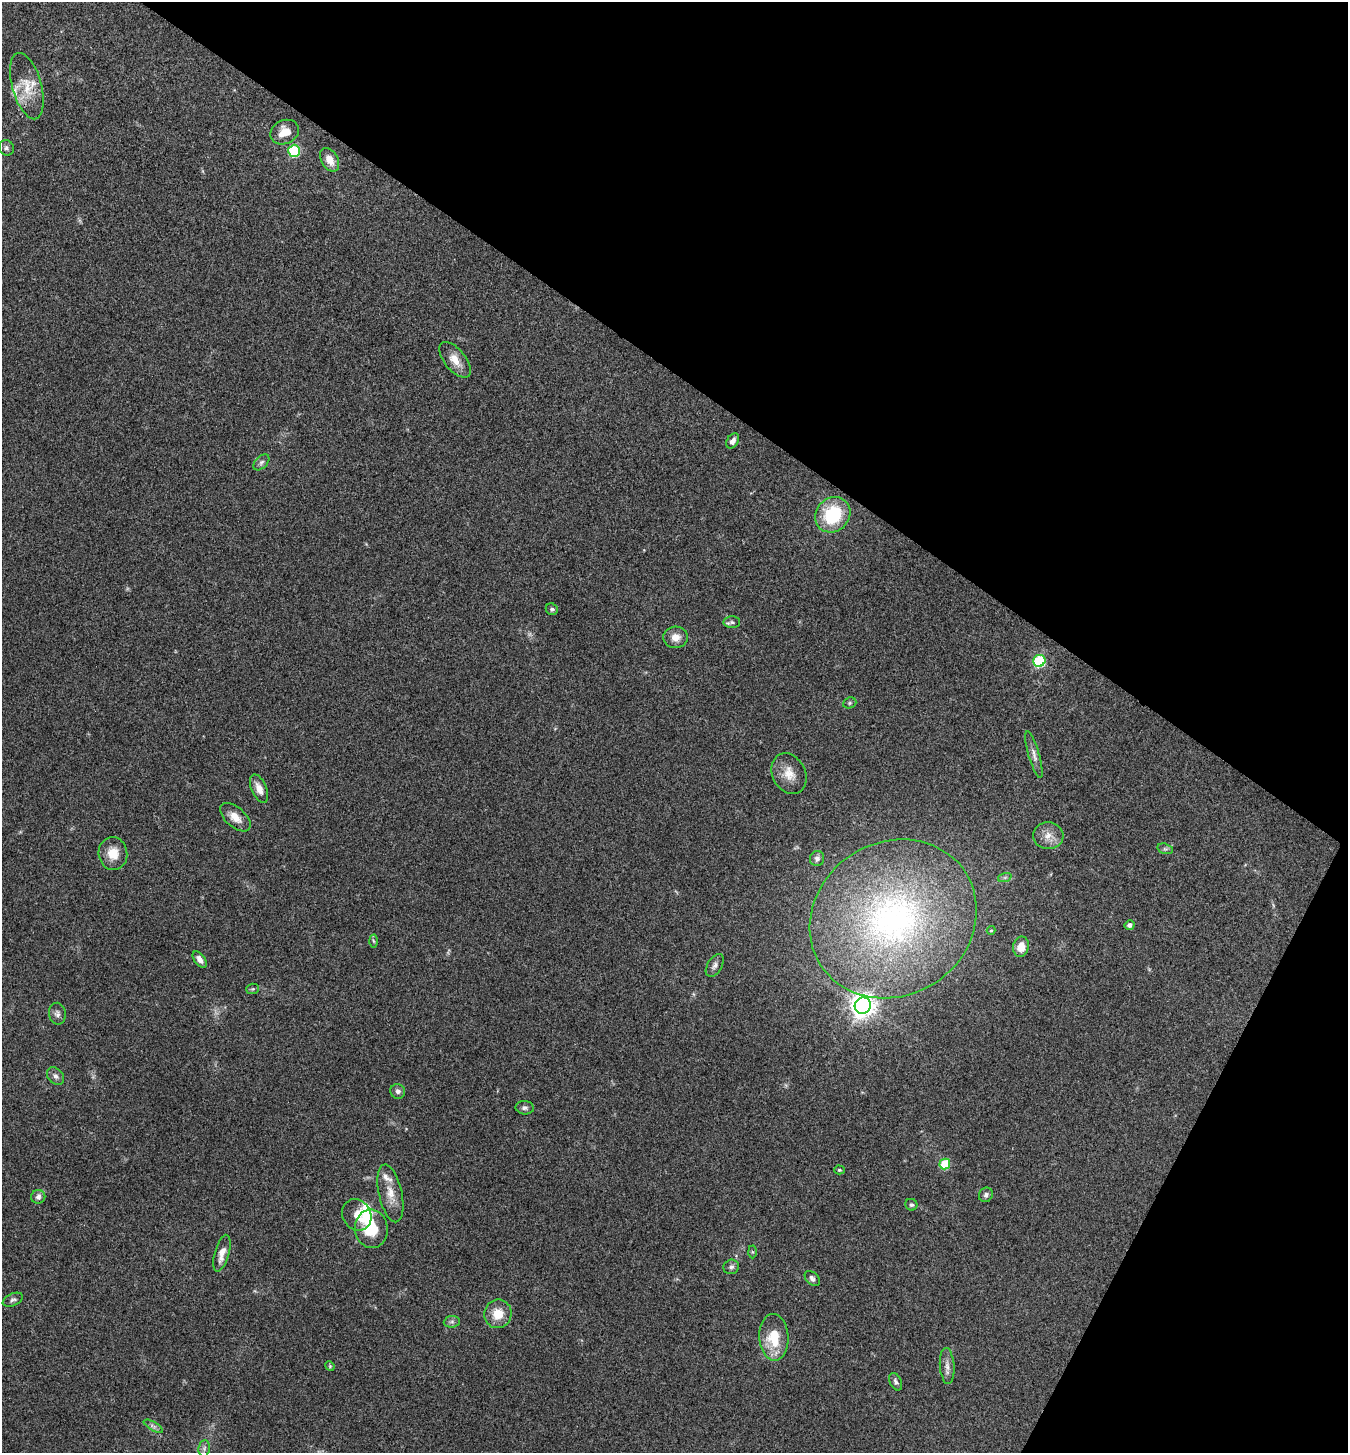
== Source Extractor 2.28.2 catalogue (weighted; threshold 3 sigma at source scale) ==
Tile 8 of 4 x 4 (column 4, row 2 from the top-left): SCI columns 4186-5531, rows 2909-4359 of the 5820 x 5813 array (HDU 1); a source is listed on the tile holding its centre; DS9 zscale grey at full resolution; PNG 1350 x 1455 px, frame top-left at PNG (2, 2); each listed source drawn as its Kron ellipse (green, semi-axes under 4 px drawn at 4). Shown black and unused: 31% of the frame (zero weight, under 3 of 4 exposures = <1% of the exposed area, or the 3 px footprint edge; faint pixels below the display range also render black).
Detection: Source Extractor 2.28.2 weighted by HDU 2 'WHT'; one run over the whole footprint, this tile lists its part. Background 0.0707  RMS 0.0055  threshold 0.0246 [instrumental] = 3 sigma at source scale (4.5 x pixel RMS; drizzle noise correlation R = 1.50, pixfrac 1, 0.05/0.05 arcsec/px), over >= 5 px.
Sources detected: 62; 1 too faint to see at this stretch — neither listed nor drawn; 4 inside a brighter listed object's ellipse — not listed separately; the other 57 listed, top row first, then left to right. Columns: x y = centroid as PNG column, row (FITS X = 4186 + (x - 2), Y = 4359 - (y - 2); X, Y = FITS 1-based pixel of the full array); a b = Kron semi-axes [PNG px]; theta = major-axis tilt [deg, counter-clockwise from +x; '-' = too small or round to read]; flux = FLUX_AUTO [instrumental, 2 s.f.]
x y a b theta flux
27 86 34 14 -74 13
285 132 15 11 25 8
6 148 8 7 - 1.6
294 151 6 6 - 46
330 160 13 8 -61 5.4
455 360 21 10 -51 7.2
733 441 8 5 56 2.5
261 462 10 6 45 1.8
833 515 19 16 46 32
552 609 6 5 - 1.1
732 622 8 6 1 1.5
676 637 12 10 4 4.8
1039 661 6 6 - 51
850 703 7 5 22 0.89
1034 755 24 5 -74 3.3
789 774 21 16 -62 8.4
259 789 15 7 -66 5
235 817 18 10 -41 6
1048 836 15 13 -4 6.1
1165 849 8 5 -15 1.2
113 853 16 14 -85 8.5
817 859 7 7 - 2.2
1005 877 7 4 19 1.1
893 919 86 76 33 190
1130 925 5 4 - 2.1
991 930 4 4 - 0.55
373 941 6 4 -86 0.81
1021 947 10 8 79 6.3
200 959 9 5 -52 2.9
715 965 12 7 58 2.3
253 989 6 5 - 0.84
863 1006 8 8 - 460
57 1014 11 8 -81 2.3
56 1076 10 7 -45 2.2
398 1091 7 7 - 2
525 1108 9 6 -3 1.6
945 1164 5 5 - 28
839 1170 5 4 - 0.61
390 1193 29 11 -78 8.5
986 1195 7 6 - 1.5
38 1197 7 7 - 2
911 1205 6 5 - 1.2
357 1215 16 14 -58 6
371 1229 19 16 -85 18
752 1252 6 4 -89 0.79
222 1253 19 7 75 6.1
731 1267 8 7 - 1.6
812 1279 9 6 -45 1.8
13 1300 10 6 24 1.5
498 1314 14 13 - 9.2
452 1322 8 5 7 1.5
774 1337 23 14 -86 17
330 1366 5 4 - 0.65
947 1366 18 7 -86 3.6
896 1382 9 6 -63 1.5
153 1426 11 4 -30 1.7
204 1448 8 5 82 1.7